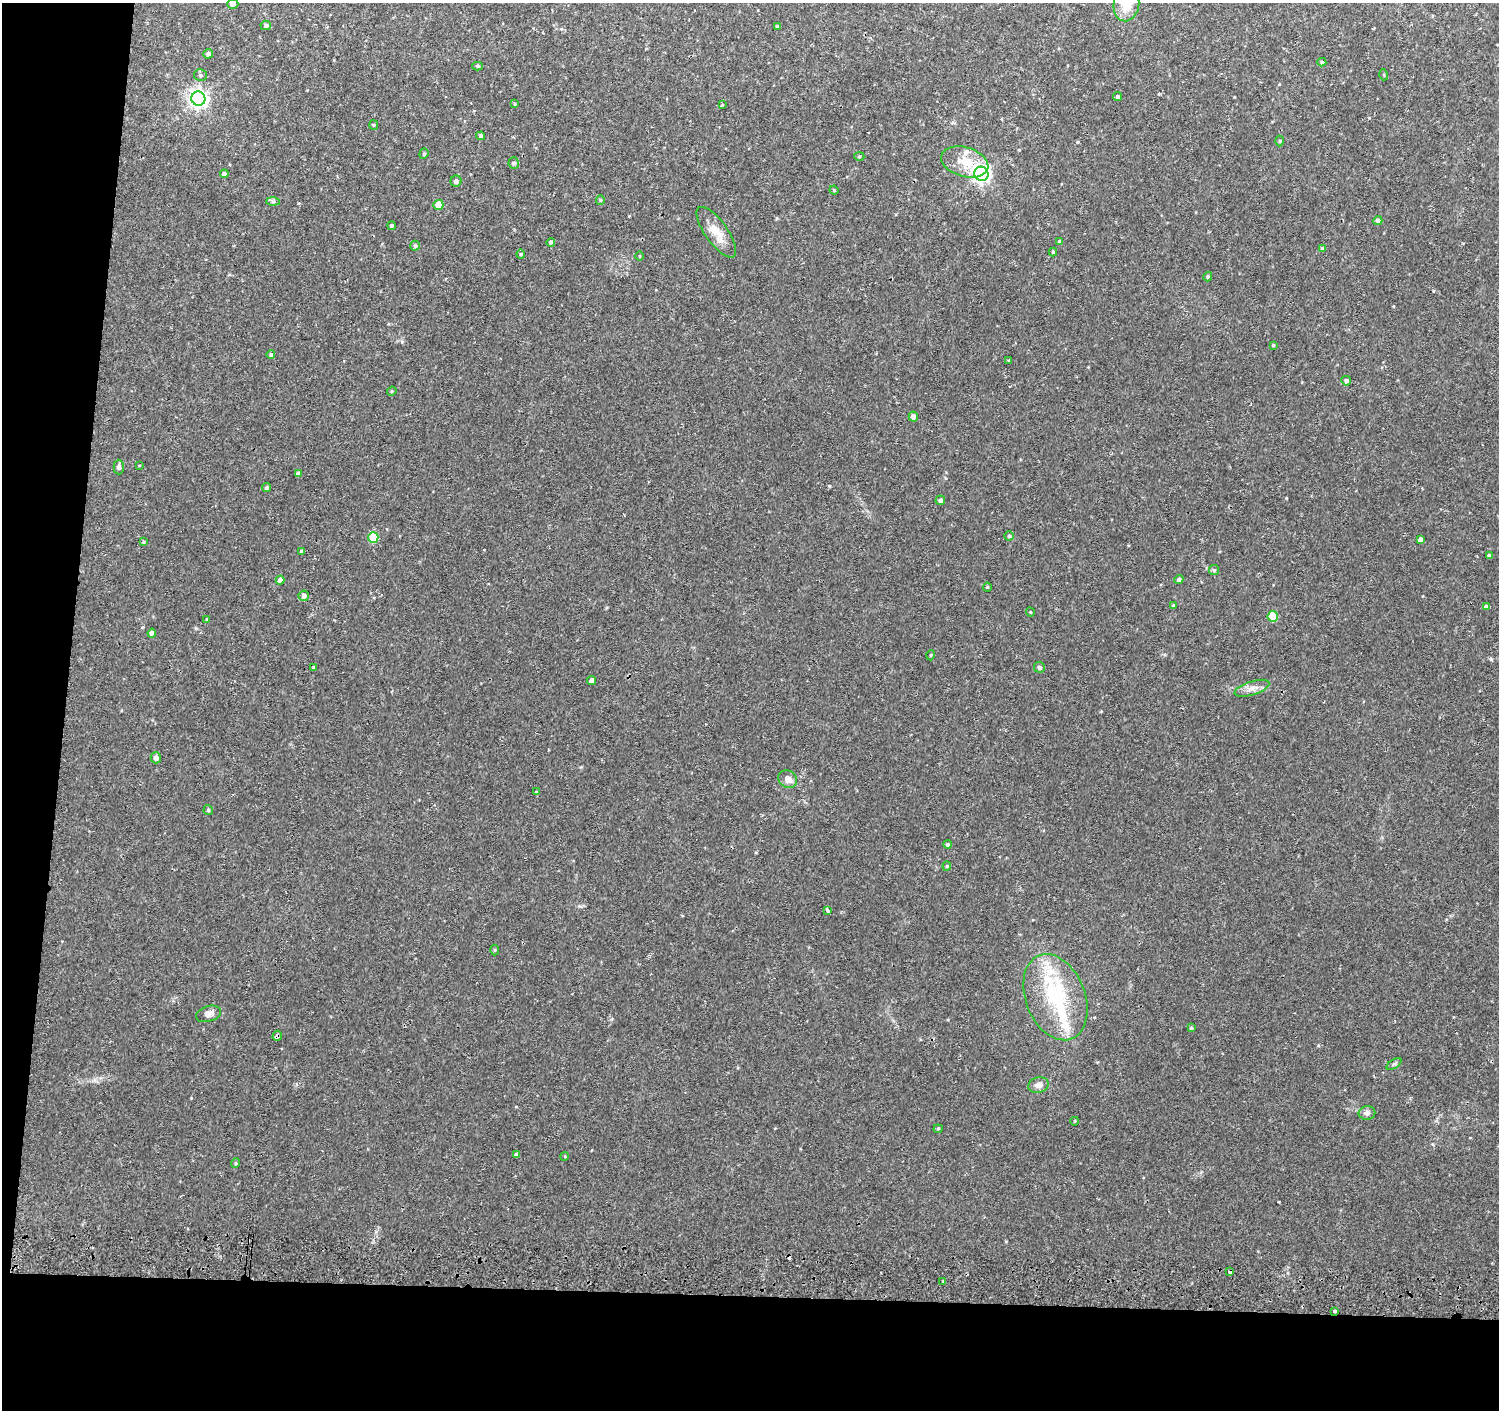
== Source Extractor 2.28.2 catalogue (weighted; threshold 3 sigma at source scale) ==
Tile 7 of 3 x 3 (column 1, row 3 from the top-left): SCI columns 5-1501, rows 276-1683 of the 4511 x 4830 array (HDU 1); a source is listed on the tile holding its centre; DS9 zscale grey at full resolution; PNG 1501 x 1412 px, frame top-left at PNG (2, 3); each listed source drawn as its Kron ellipse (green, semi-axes under 4 px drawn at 4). Shown black and unused: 12% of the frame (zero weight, under 2 of 3 exposures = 3% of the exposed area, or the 3 px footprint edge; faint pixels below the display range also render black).
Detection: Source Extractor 2.28.2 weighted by HDU 2 'WHT'; one run over the whole footprint, this tile lists its part. Background 0.0346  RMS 0.0057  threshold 0.0258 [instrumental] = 3 sigma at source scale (4.5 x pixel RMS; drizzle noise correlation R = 1.50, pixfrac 1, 0.0396/0.0396 arcsec/px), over >= 5 px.
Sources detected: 98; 1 cosmic-ray / hot-pixel residue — neither listed nor drawn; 3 inside a brighter listed object's ellipse — not listed separately; the other 94 listed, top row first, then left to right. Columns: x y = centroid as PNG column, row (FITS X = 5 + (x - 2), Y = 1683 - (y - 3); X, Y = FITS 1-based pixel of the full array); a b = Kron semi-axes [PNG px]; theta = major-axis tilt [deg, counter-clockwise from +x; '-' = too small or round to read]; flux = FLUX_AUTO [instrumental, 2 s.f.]
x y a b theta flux
233 4 5 5 - 1.8
1126 4 18 12 80 12
266 25 5 4 - 1.5
777 26 4 3 - 0.53
208 54 5 4 - 1.7
1322 62 4 4 - 0.82
478 66 5 4 - 0.95
200 75 6 6 - 1.2
1384 75 5 3 - 0.54
1118 97 4 4 - 1
198 99 7 7 - 260
515 104 4 4 - 0.51
722 105 4 2 - 0.43
374 125 5 4 - 0.6
480 136 4 4 - 0.92
1280 141 5 3 - 0.56
424 154 5 4 - 0.73
859 156 5 3 - 0.6
965 162 24 14 -17 12
514 163 5 5 - 1.3
224 174 4 4 - 1.6
981 174 7 7 - 180
456 181 5 5 - 1.7
834 190 5 4 - 0.6
600 200 5 4 - 0.74
273 201 7 4 0 1.1
438 205 5 5 - 11
1378 221 4 4 - 1.7
391 226 4 4 - 0.86
716 232 30 11 -54 9.2
1059 241 4 3 - 0.64
551 242 4 4 - 1
415 246 5 4 - 1.1
1322 248 4 4 - 0.73
1053 252 4 4 - 0.7
521 254 4 4 - 0.64
640 256 4 3 - 0.44
1208 277 5 4 - 0.81
1273 345 4 4 - 0.54
271 355 4 4 - 0.95
1009 360 4 2 - 0.53
1346 381 5 4 - 1.7
392 391 5 4 - 0.56
913 416 5 4 - 2.6
139 465 3 2 - 0.43
119 467 7 5 -90 1.7
298 474 4 4 - 2.3
266 487 4 4 - 0.86
940 500 5 4 - 1.6
1009 536 4 4 - 0.95
373 537 5 5 - 20
1420 539 4 4 - 1.8
144 542 4 4 - 0.81
302 551 4 4 - 1.4
1489 556 3 3 - 0.98
1214 570 5 5 - 0.73
1179 579 4 4 - 1.5
280 580 4 4 - 2.2
987 587 4 4 - 0.55
304 596 5 5 - 2.5
1173 605 4 3 - 0.51
1487 607 4 3 - 15
1030 612 4 3 - 0.42
1273 616 5 5 - 20
207 619 4 3 - 0.63
152 633 4 4 - 2.9
931 655 5 3 - 0.42
313 667 3 3 - 0.7
1039 667 5 5 - 1.7
592 681 4 4 - 3.2
1252 688 18 7 18 3.9
156 758 5 5 - 2.7
788 779 10 8 -36 4.2
536 792 4 3 - 0.59
208 810 5 4 - 1
948 844 4 4 - 1.2
947 866 4 4 - 0.67
827 910 3 3 - 3.9
495 950 5 3 - 0.58
1055 997 45 29 -69 48
209 1014 13 7 17 3.5
1191 1028 4 4 - 0.9
277 1036 5 4 - 1.5
1394 1064 8 3 31 0.97
1038 1085 10 7 14 2.9
1367 1113 8 7 - 2.1
1075 1121 4 3 - 0.4
938 1129 4 4 - 0.62
516 1154 4 3 - 1
565 1156 4 3 - 0.5
235 1163 5 4 - 0.77
1230 1272 3 3 - 4.9
943 1282 4 2 - 0.5
1335 1311 3 3 - 0.98
Overlapping masked pixels (flux is a lower limit): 2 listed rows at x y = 277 1036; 1230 1272
Isophote crosses this tile's border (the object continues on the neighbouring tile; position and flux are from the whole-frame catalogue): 2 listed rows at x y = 233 4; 1126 4
Unlisted compact peaks at least as high as the median listed source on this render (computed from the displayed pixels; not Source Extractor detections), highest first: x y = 829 486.